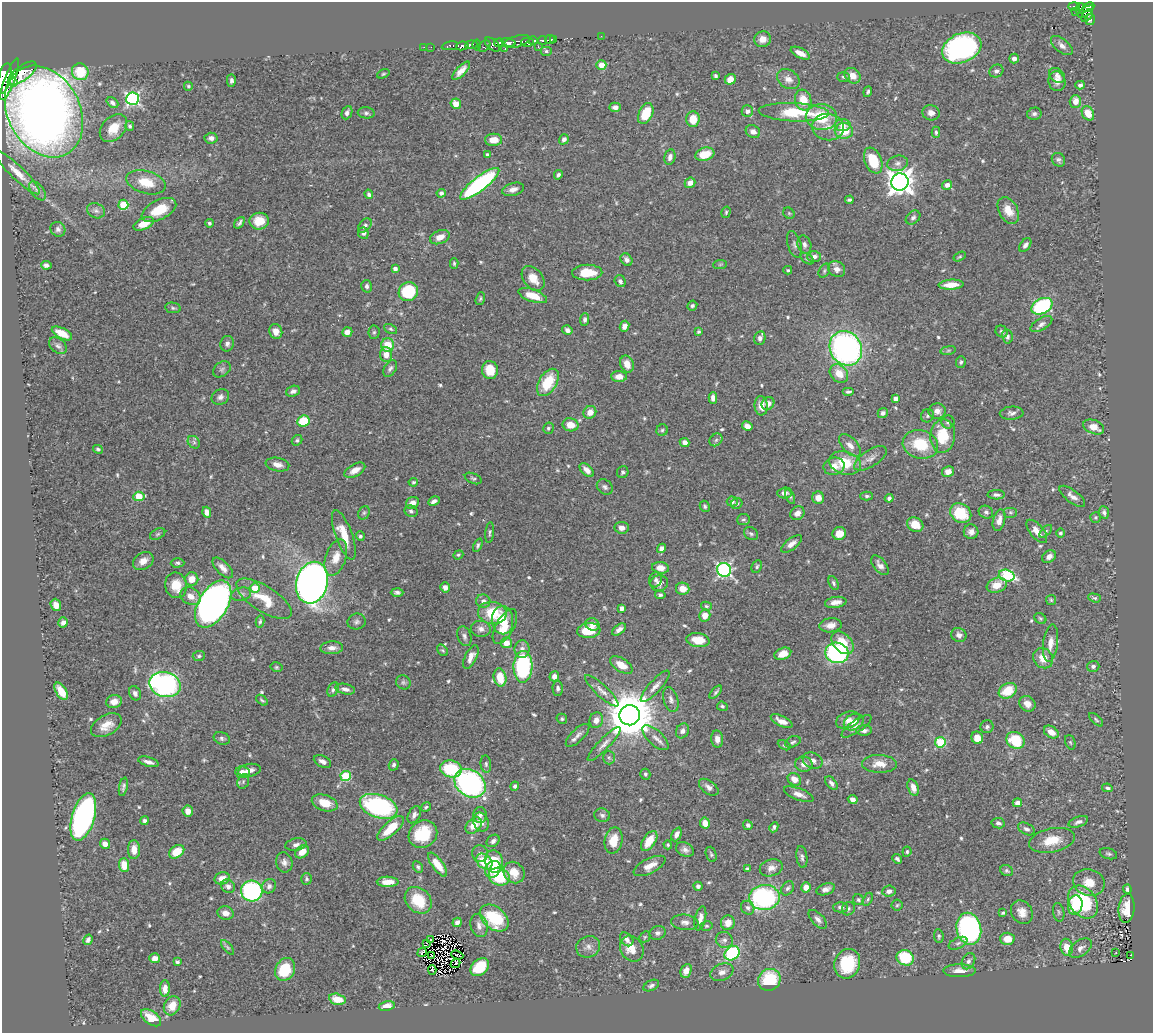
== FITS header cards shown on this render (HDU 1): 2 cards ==
NAXIS1  =                 1151
NAXIS2  =                 1031

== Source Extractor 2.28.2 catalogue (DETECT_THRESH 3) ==
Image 1151 x 1031 px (HDU 1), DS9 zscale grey, 1 PNG px = 1 image px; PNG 1155 x 1035 px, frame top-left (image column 1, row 1031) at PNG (2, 2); each listed source drawn as its Kron ellipse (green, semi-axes under 4 px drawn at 4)
Background 0.417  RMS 0.02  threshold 0.0606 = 3 sigma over >= 5 px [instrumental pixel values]
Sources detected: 606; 4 with non-positive FLUX_AUTO (blend fragments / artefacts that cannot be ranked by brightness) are neither listed nor drawn; of the other 602, the 500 brightest by FLUX_AUTO listed and drawn (102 fainter detections omitted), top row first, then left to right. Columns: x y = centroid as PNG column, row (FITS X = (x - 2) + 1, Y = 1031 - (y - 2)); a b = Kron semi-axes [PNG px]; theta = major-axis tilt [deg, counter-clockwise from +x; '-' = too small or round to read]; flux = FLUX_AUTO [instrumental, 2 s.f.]
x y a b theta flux
1074 6 5 3 - 60
1088 7 6 4 25 110
1080 9 5 4 - 25
1075 11 2 2 - 3.4
1086 12 9 3 33 100
1087 16 7 4 51 120
1090 20 5 5 - 42
601 36 2 2 - 2.7
550 39 5 3 - 190
554 39 3 3 - 160
763 39 8 7 - 12
542 40 4 3 - 120
533 41 4 3 - 120
508 42 7 4 -15 240
517 42 13 5 17 150
527 42 6 4 1 340
499 43 5 4 - 170
492 44 9 5 -41 85
471 45 6 3 7 240
477 45 5 2 - 32
450 46 8 3 10 12
462 46 6 4 10 220
484 46 7 5 35 69
538 46 3 3 - 36
1062 46 13 6 -39 6.8
424 47 2 2 - 5
431 47 2 2 - 4.3
962 48 20 14 24 320
505 49 3 2 - 22
546 51 6 5 - 2.3
800 53 10 5 -26 12
1014 59 5 5 - 5.8
601 65 5 5 - 15
461 71 12 5 47 9.3
996 71 7 6 - 4.3
80 72 8 8 - 45
22 73 17 7 36 1100
383 74 6 4 20 2
1057 75 9 6 -38 5.8
715 76 4 3 - 2.8
852 76 8 7 - 12
843 77 6 5 - 2.6
4 79 16 6 76 1600
10 79 22 5 70 1400
730 79 5 5 - 11
788 79 12 9 -34 10
231 80 6 4 -90 4
1057 81 10 8 -77 9.3
14 83 4 3 - 160
1080 85 5 4 - 3.7
188 86 4 4 - 1.9
868 92 5 3 - 2.8
133 99 6 6 - 270
803 100 10 8 -74 23
1075 101 6 5 - 13
112 103 6 4 -39 4.1
456 104 5 5 - 14
615 107 6 4 2 5.7
44 111 48 36 -61 2100
747 111 6 5 - 7.6
794 112 35 9 -3 58
347 113 7 5 66 4.5
366 113 8 5 -6 3.8
931 113 9 7 -15 8.2
1088 113 7 5 -59 21
646 114 11 7 65 37
1034 114 7 6 - 4.5
821 117 15 13 -6 53
693 119 8 6 89 24
843 125 8 6 -5 8.1
130 126 5 4 - 3
828 127 16 13 -6 19
113 128 16 11 47 24
844 131 9 8 - 33
753 132 7 6 - 7
936 132 5 4 - 2.6
211 138 6 5 - 6
564 139 5 4 - 4.6
493 140 8 6 1 16
705 154 10 6 17 26
488 155 4 4 - 3.9
670 157 8 5 79 6.4
873 160 13 8 -68 43
1058 160 7 6 - 3.6
898 163 10 7 12 6.2
17 172 31 6 -44 16
558 175 5 4 - 3.3
146 182 20 11 -16 33
900 182 9 8 - 1300
690 183 5 5 - 9
480 184 24 7 38 230
947 185 5 4 - 6.6
513 189 11 6 15 8
37 191 11 6 -51 5.1
441 193 4 4 - 4.1
369 194 5 4 - 3.2
849 200 4 3 - 2.6
123 205 5 5 - 60
159 210 19 9 27 38
1008 210 14 9 -59 20
96 211 9 7 -25 5.1
726 212 6 4 75 2.1
789 213 6 5 - 1.9
913 218 8 6 41 4.3
259 221 10 8 8 25
209 223 4 4 - 2.4
239 223 6 3 51 3.2
144 224 11 6 23 20
365 226 8 5 49 3.9
58 229 8 7 - 4.4
363 233 6 5 - 4
440 237 10 6 23 13
794 244 14 6 -73 5.4
804 245 9 6 -71 5.4
1025 245 8 5 54 5.1
814 257 7 5 2 6.4
960 257 6 4 30 1.9
807 259 7 4 -36 2.5
626 260 7 5 -50 4.7
454 263 5 3 - 2.1
720 264 7 4 2 2.1
46 265 5 4 - 4.2
395 268 4 3 - 5.2
837 269 9 7 -32 7.8
788 270 4 3 - 1.9
824 271 7 5 61 2.6
587 272 15 8 0 31
533 278 14 9 -50 21
620 281 6 5 - 4.1
951 285 12 5 3 18
367 286 6 5 - 4.2
408 292 10 9 - 79
533 296 15 6 -19 26
480 299 7 4 72 2.2
692 305 5 4 - 3.3
1042 306 11 7 27 160
173 308 8 5 -10 3
585 320 6 4 87 3.9
1041 324 12 6 31 5.9
625 326 5 4 - 6.7
390 329 7 4 -27 2.3
567 330 5 4 - 5.4
276 331 7 6 - 10
1002 331 6 5 - 3.3
347 332 5 4 - 7.5
374 332 6 5 - 2.5
698 332 4 3 - 2.2
62 333 11 5 -27 18
1007 337 7 5 -78 4.2
760 338 7 5 75 5.8
227 344 8 6 70 5.1
388 345 7 6 - 28
58 346 10 7 -38 4.8
846 348 18 15 -58 410
948 350 8 4 9 2.6
386 355 7 6 - 13
961 362 6 4 87 2.5
627 364 9 6 -68 14
390 368 9 5 58 3.9
222 369 9 7 37 3.8
490 370 9 8 - 27
839 374 10 8 -47 19
619 376 8 5 -2 11
548 382 15 9 59 45
293 391 7 5 19 4.5
848 392 6 3 0 2.7
220 397 9 7 31 5.9
713 398 6 4 -89 6.3
896 399 4 4 - 7.1
768 404 7 6 - 8.6
761 406 9 6 -86 12
937 411 8 7 - 7.8
590 412 7 6 - 11
883 413 5 5 - 4.7
1012 413 12 6 4 5.4
927 416 7 6 - 3
303 421 6 5 - 44
948 422 6 6 - 3.7
570 425 8 6 -12 18
747 426 5 4 - 9.6
1094 427 11 6 -22 15
548 428 5 5 - 2.9
662 430 6 5 - 2.6
943 436 17 12 86 43
297 440 6 4 40 2.6
716 440 7 5 45 3.2
194 442 7 5 -46 3.2
685 442 5 4 - 6.1
920 444 18 14 -15 52
850 445 14 7 -45 9
98 449 5 4 - 3.4
870 458 19 8 33 9.8
845 463 16 11 -16 42
277 465 12 6 -11 9.1
834 466 10 8 13 13
355 470 11 6 29 11
587 470 8 5 -44 9
623 472 6 5 - 3
948 472 6 5 - 11
473 478 9 5 -23 2.6
413 482 5 4 - 2.1
605 487 9 7 -41 4.1
785 493 7 5 4 6.1
996 495 8 4 -2 3.9
139 496 5 4 - 46
867 496 6 4 -1 2.8
1072 496 15 6 -37 8.2
790 497 8 4 -65 2.4
818 498 6 6 - 13
889 498 4 4 - 4.2
434 501 6 4 26 5.1
732 501 5 5 - 3.4
412 503 7 5 31 9.9
737 504 6 5 - 2.7
705 506 6 5 - 2.8
411 511 7 5 -26 3.6
207 512 5 4 - 8.4
986 512 7 6 - 4
1010 512 7 5 0 2.5
1104 512 6 5 - 3.8
364 513 7 5 68 2.6
797 513 7 6 - 7.7
961 513 11 9 -33 50
1095 518 5 5 - 1.9
743 519 6 6 - 2.8
999 520 11 6 75 8.7
915 525 8 7 - 23
622 528 7 6 - 8.3
1037 531 14 6 -50 13
1046 531 8 4 45 2.4
971 532 7 7 - 7.3
490 533 10 4 84 2.8
1060 533 4 4 - 2.7
158 534 8 5 27 2.4
751 534 7 6 - 3
839 534 7 6 - 18
344 535 26 8 -70 30
360 536 5 4 - 2.9
792 544 12 5 38 8.1
478 545 7 4 66 3.1
661 548 5 4 - 5.4
458 555 5 4 - 2
336 557 19 10 72 19
1049 557 7 5 37 7.3
143 561 11 8 32 12
178 563 7 4 2 2.9
880 565 11 6 -51 7.9
757 567 6 5 - 2.5
223 568 13 6 -46 9.8
661 568 8 6 -7 13
724 570 7 6 - 310
1007 576 8 6 -15 120
192 579 7 6 - 16
656 580 8 6 73 4.4
312 583 21 15 75 1100
659 583 9 8 - 8.3
833 583 7 4 -65 3
176 585 13 11 -78 27
997 585 10 7 20 18
445 587 5 4 - 6.4
255 588 5 5 - 22
683 589 7 6 - 16
397 592 6 4 -1 3.6
241 594 10 6 14 5.2
660 595 5 4 - 2.7
191 596 11 8 -30 13
1095 598 6 4 -17 2.2
264 599 32 12 -33 38
1051 600 5 5 - 2
483 601 7 6 - 6.8
836 602 11 5 8 8.6
213 604 26 15 59 770
56 605 6 5 - 11
706 606 5 4 - 2.1
622 608 4 4 - 9.1
492 613 14 11 -8 54
705 615 6 5 - 15
1040 618 6 5 - 2.2
502 620 14 11 -88 26
260 621 6 4 80 2.3
63 622 5 4 - 6.1
357 622 9 8 - 4.5
592 624 7 6 - 9
831 625 11 7 6 11
505 626 19 9 61 26
481 629 10 8 -8 7.4
619 629 8 4 37 6.1
589 631 12 7 5 30
959 635 8 6 -30 5.9
464 636 10 6 -71 4.9
698 640 11 7 -6 28
506 643 6 5 - 13
842 643 13 9 -48 31
1050 643 19 7 83 13
332 648 11 6 2 7.6
522 649 9 7 -88 7.9
443 650 6 4 -52 2
837 653 11 10 - 190
783 654 8 5 20 14
199 656 6 5 - 2.9
471 657 13 6 63 9.9
1043 658 11 9 -48 17
621 665 12 6 -33 18
1093 666 6 5 - 4
276 667 6 4 -13 2.1
523 667 16 9 88 170
554 676 5 4 - 7.1
500 677 9 6 -78 27
403 682 7 6 - 3.5
165 685 16 12 -14 360
655 686 20 6 48 9.3
558 688 7 5 -89 3.9
345 689 10 5 -12 6.2
333 690 8 5 65 3.4
61 691 10 5 -57 24
602 691 22 6 -43 9.1
1008 691 9 7 30 32
716 692 8 4 46 2.8
135 693 7 5 -62 5
671 699 13 7 -72 6.3
262 700 6 3 -39 2.2
114 702 8 6 14 14
1027 704 8 7 - 9.6
722 706 5 4 - 2.5
630 715 10 10 - 6800
562 719 5 5 - 2.3
596 720 8 6 71 10
848 720 12 8 20 9.4
1096 720 9 4 -43 2.4
782 721 12 5 -26 9.1
854 722 10 8 25 11
106 725 17 10 29 18
857 726 18 6 35 7.8
987 727 6 6 - 3.7
864 730 8 5 1 5.5
682 731 8 6 63 6
1051 732 8 5 -33 15
577 735 15 6 44 6.8
222 738 8 6 -22 3.4
656 738 16 7 -43 8.8
977 738 6 5 - 15
717 739 9 6 -84 8.3
1016 740 9 8 - 51
793 742 8 5 24 3
940 742 5 5 - 110
1070 742 7 5 -70 2.2
604 744 23 5 46 8.8
784 745 7 4 -28 1.9
609 757 7 6 - 3.2
813 760 10 7 -23 8.3
322 761 9 5 -26 6.1
148 762 10 4 -16 6.8
486 764 8 5 -84 3.1
804 764 8 7 - 8.7
879 764 17 9 -2 17
394 765 6 5 - 3.5
451 769 11 8 -13 76
249 770 11 6 10 8.4
243 772 7 5 -7 9.4
645 774 5 5 - 2.7
346 776 5 5 - 82
794 779 7 6 - 14
243 781 7 5 71 3.8
470 783 17 13 -35 310
831 783 8 5 -51 4.1
515 786 4 4 - 3.4
123 787 9 4 78 3.7
709 787 11 6 -36 6.9
913 787 8 5 -73 11
1107 788 5 3 - 3.1
799 794 15 6 -21 10
853 799 5 4 - 6.2
325 803 13 8 -18 26
1017 803 5 4 - 6.7
379 806 19 11 -19 220
426 807 5 4 - 2.3
188 811 5 5 - 9.1
414 815 9 5 62 5.1
480 815 8 6 89 4.2
602 815 8 6 -13 3.8
83 817 24 11 74 380
145 821 4 4 - 3.5
481 822 10 7 -67 9.1
1078 822 10 5 19 4.9
705 823 5 5 - 12
998 823 7 5 -11 3.4
748 825 5 4 - 3.7
474 826 9 6 46 20
774 827 5 3 - 2.9
391 828 17 7 43 34
1026 829 9 5 -27 4.3
423 834 15 13 37 52
676 834 7 4 64 6.2
1052 840 23 12 12 30
493 841 7 5 40 4.6
614 841 13 9 77 23
649 841 11 6 55 24
105 844 5 5 - 8.9
296 845 10 6 10 5.9
668 845 4 4 - 2
134 850 9 6 89 14
685 850 9 6 -27 5.8
177 852 8 6 36 28
302 852 8 5 40 15
907 852 5 4 - 2.4
480 854 8 7 - 5.6
711 854 8 5 -71 2.5
1108 854 9 5 -17 3.3
802 857 11 5 -82 4.6
897 859 5 4 - 3.4
494 861 11 9 -77 40
284 862 10 8 -77 6.3
484 862 9 6 -43 36
124 865 7 5 -87 22
438 865 14 5 -54 21
650 866 17 7 27 13
418 867 6 4 -63 2.6
771 868 12 8 17 8.8
493 869 9 7 59 12
747 869 4 4 - 2.4
1007 871 7 5 -25 2.5
514 872 11 10 - 21
499 877 10 8 -20 60
222 878 8 6 13 12
307 879 6 5 - 2.5
388 882 11 5 -2 14
1089 882 16 13 -18 23
228 886 7 6 - 5.7
269 886 7 6 - 5.7
698 886 4 4 - 3.7
806 887 5 5 - 13
787 888 8 5 55 3.7
826 889 9 5 18 6.7
1127 889 4 4 - 3.8
252 891 11 10 - 220
889 891 6 5 - 5.9
764 897 15 12 5 210
868 899 7 4 62 2.2
418 900 15 12 -43 43
858 900 6 5 - 2.4
1083 902 18 13 -54 100
897 905 5 5 - 2
1075 905 10 7 79 44
841 907 7 5 -1 4.4
748 908 7 6 - 4.2
1126 908 15 8 85 19
848 909 7 6 - 2.8
1022 912 12 10 -56 12
1059 912 9 5 -79 3
225 913 8 6 -15 10
1003 913 4 3 - 2.1
494 918 16 11 -39 70
700 918 12 5 77 7.4
818 919 12 6 -47 6
457 922 5 4 - 5
685 922 13 7 -6 7.5
728 923 7 7 - 13
479 925 12 8 -76 8.4
706 926 6 5 - 2.1
969 929 16 12 -77 270
658 933 8 7 - 4.8
939 936 7 5 -83 2.8
645 937 6 5 - 1.9
430 939 3 2 - 2.7
627 939 8 5 -47 5.6
1007 939 7 6 - 15
88 940 5 4 - 4.4
724 940 8 8 - 5.6
426 943 3 2 - 2.3
958 943 10 5 25 4.4
228 947 9 4 -50 2.7
588 947 12 10 23 9
1067 947 8 6 -80 18
1080 948 13 7 34 7.3
632 949 13 11 -58 20
422 952 5 3 - 2.4
732 953 8 6 38 120
1116 953 3 3 - 3.6
432 955 3 2 - 2.1
457 955 6 2 -20 1.9
1131 955 3 2 - 9.6
155 958 5 5 - 8.6
905 958 9 7 -20 58
968 961 8 6 64 4.9
177 962 4 3 - 2.3
455 963 5 2 - 2.4
847 964 15 12 70 61
480 967 10 7 41 52
285 969 12 9 62 47
432 970 5 2 - 2.8
686 971 7 5 66 11
959 971 16 6 0 11
722 972 12 8 21 8.1
769 980 11 10 - 63
651 985 8 5 26 4
165 989 8 5 89 8.3
337 999 8 5 -12 19
172 1006 10 8 62 15
387 1006 8 5 10 12
151 1018 11 6 -36 19
At the frame edge (FLAGS 8, measured only in part): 1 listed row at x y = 4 79
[102 fainter detections neither listed nor drawn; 4 non-positive-flux detections neither listed nor drawn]